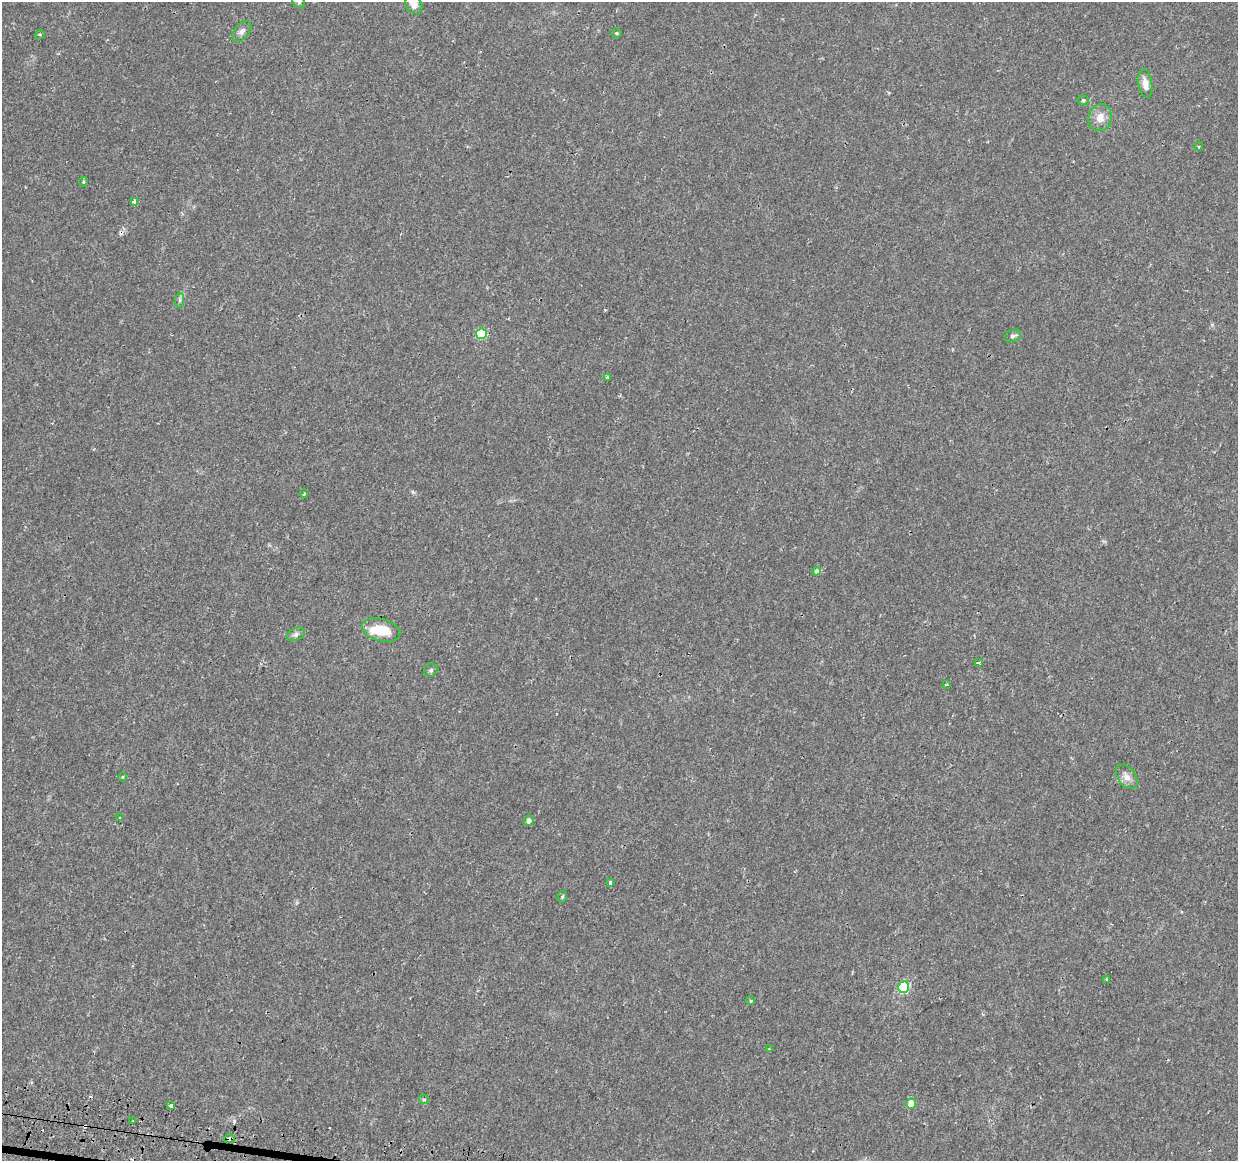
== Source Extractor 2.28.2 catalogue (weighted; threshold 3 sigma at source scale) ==
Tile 7 of 4 x 4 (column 3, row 2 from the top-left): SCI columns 2512-3747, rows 2589-3747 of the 5030 x 5235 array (HDU 1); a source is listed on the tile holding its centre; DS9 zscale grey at full resolution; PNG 1240 x 1163 px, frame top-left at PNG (2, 2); each listed source drawn as its Kron ellipse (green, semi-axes under 4 px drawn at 4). Shown black and unused: <1% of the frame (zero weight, under 2 of 3 exposures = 3% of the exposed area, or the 3 px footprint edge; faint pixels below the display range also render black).
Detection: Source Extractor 2.28.2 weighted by HDU 2 'WHT'; one run over the whole footprint, this tile lists its part. Background 0.00621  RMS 0.0021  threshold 0.00931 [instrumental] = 3 sigma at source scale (4.5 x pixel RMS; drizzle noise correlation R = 1.50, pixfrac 1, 0.0396/0.0396 arcsec/px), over >= 5 px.
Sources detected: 45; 1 inside a brighter object's white glare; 7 cosmic-ray / hot-pixel residue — neither listed nor drawn; the other 37 listed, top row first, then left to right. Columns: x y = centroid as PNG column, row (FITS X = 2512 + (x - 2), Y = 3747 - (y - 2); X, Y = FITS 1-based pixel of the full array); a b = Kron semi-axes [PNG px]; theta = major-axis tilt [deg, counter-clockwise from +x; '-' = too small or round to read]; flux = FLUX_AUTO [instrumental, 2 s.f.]
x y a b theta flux
299 2 7 5 -46 0.45
414 5 10 7 -53 1.7
242 31 12 7 49 0.87
616 33 5 4 - 0.22
40 34 5 3 - 0.2
1145 84 14 6 -81 1.7
1083 100 5 5 - 0.43
1100 118 13 11 82 2.1
1199 146 4 3 - 0.25
83 182 4 3 - 0.23
134 201 4 3 - 0.9
180 300 7 4 88 0.42
481 334 5 5 - 10
1013 336 9 6 21 0.54
607 377 4 3 - 0.33
304 494 4 3 - 0.3
816 571 4 4 - 0.95
381 630 20 11 -16 5.2
296 634 9 6 24 0.64
978 663 4 3 - 1.5
431 670 7 6 - 0.44
946 685 3 2 - 0.18
122 777 4 3 - 0.19
1127 777 13 9 -54 1.5
120 818 3 3 - 0.71
529 821 5 4 - 0.96
610 882 4 3 - 2.9
562 897 6 4 74 0.31
1106 979 3 3 - 0.22
904 987 6 5 - 15
751 1001 4 4 - 0.36
769 1049 4 2 - 0.16
424 1099 5 4 - 0.32
911 1104 5 5 - 3.7
171 1106 4 3 - 0.84
133 1121 3 3 - 1.2
229 1139 5 4 - 1.3
Overlapping masked pixels (flux is a lower limit): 1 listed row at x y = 229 1139
Isophote crosses this tile's border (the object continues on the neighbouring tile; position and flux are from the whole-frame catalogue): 2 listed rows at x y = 299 2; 414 5